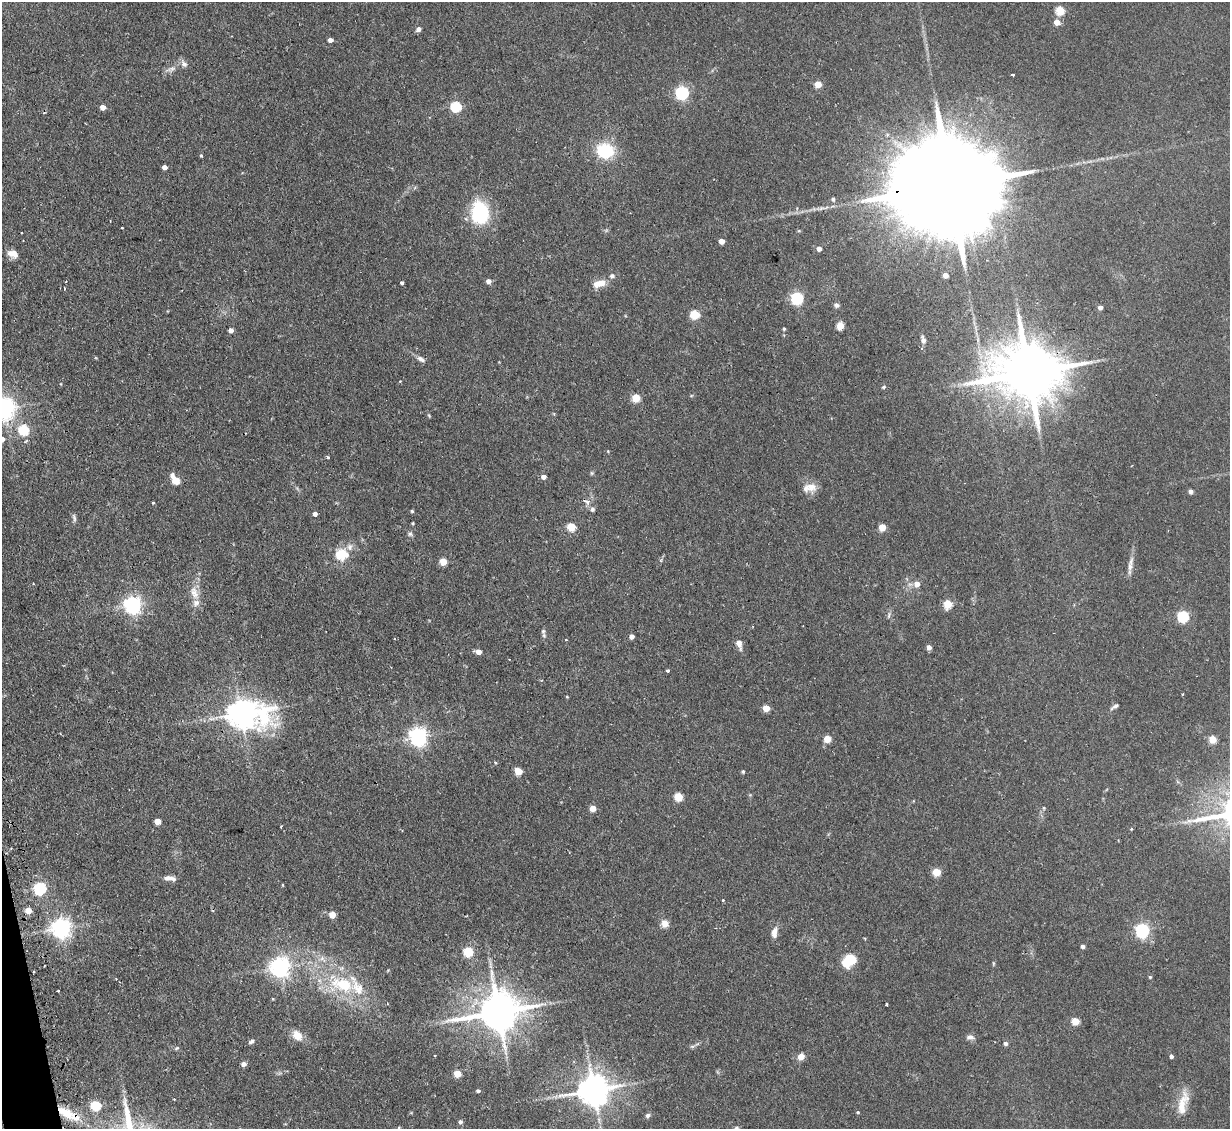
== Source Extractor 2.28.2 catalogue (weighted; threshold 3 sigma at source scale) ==
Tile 7 of 4 x 4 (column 3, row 2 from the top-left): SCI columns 2487-3714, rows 2414-3540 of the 4972 x 4943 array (HDU 1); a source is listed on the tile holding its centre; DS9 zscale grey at full resolution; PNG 1232 x 1131 px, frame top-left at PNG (2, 2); no overlay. Shown black and unused: <1% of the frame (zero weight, under 2 of 3 exposures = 4% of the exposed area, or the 3 px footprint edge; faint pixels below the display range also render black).
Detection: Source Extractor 2.28.2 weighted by HDU 2 'WHT'; one run over the whole footprint, this tile lists its part. Background 0.137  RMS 0.0072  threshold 0.0322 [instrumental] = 3 sigma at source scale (4.5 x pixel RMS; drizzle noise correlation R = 1.50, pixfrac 1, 0.05/0.05 arcsec/px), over >= 5 px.
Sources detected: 148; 2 inside a brighter object's white glare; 3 cosmic-ray / hot-pixel residue — not listed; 5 inside a brighter listed object's ellipse — not listed separately; the other 138 listed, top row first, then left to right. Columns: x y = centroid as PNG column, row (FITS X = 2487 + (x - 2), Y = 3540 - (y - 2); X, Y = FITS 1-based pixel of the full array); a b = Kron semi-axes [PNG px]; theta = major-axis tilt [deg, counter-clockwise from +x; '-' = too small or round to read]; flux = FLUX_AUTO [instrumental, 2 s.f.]
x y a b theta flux
1060 10 5 5 - 28
1057 22 5 5 - 7.8
419 29 5 5 - 3.4
330 40 4 4 - 3.3
184 64 9 7 -35 3
172 69 11 6 9 2.9
1013 75 3 3 - 1.4
818 84 5 5 - 13
682 92 6 6 - 130
456 106 5 5 - 54
103 107 4 4 - 5.8
605 151 19 16 -8 31
201 155 5 4 - 0.82
164 167 4 4 - 3.9
949 186 63 17 7 31000
833 199 5 4 - 1.5
480 213 22 17 -82 50
110 221 3 2 - 0.67
122 228 3 2 - 0.83
21 233 3 2 - 1.1
721 241 4 4 - 6.3
819 249 5 5 - 3.6
10 253 11 9 -4 4.8
945 275 4 4 - 5.1
612 276 7 6 - 1.9
488 281 5 5 - 3.8
402 283 3 3 - 2.1
599 283 15 8 17 8.5
797 298 6 6 - 95
837 305 6 6 - 1.8
1100 307 4 4 - 3.1
695 314 5 5 - 33
840 326 5 5 - 16
784 329 4 3 - 0.89
231 330 4 4 - 3.3
923 340 9 5 -77 2.4
921 348 3 3 - 1.7
421 359 11 6 -31 2.9
1028 373 21 15 2 5600
884 387 5 4 - 0.89
691 396 5 3 - 0.67
636 398 5 5 - 20
4 409 7 7 - 520
429 415 6 3 -55 0.72
23 430 6 5 - 48
2 439 5 5 - 4.5
608 451 4 3 - 0.56
328 458 3 3 - 1.3
592 473 5 5 - 0.97
543 477 5 5 - 3.3
175 480 11 6 -56 9.1
811 487 16 12 -2 7.5
1191 492 5 5 - 2
586 502 12 5 -26 2.4
153 503 3 3 - 0.63
592 509 6 5 - 2
412 511 4 4 - 0.92
315 514 4 4 - 2.9
74 518 13 4 -78 1.8
413 523 3 3 - 0.72
571 527 5 5 - 27
882 527 5 5 - 14
410 534 7 6 - 1.6
344 554 16 12 -72 11
443 562 5 5 - 16
1130 567 13 7 -85 3.8
33 584 3 2 - 0.49
917 584 6 6 - 5.5
194 592 20 10 -75 8.4
947 604 5 5 - 23
133 605 6 6 - 290
889 615 9 4 72 1.5
1183 616 5 5 - 70
543 631 8 6 -88 1.6
631 636 4 4 - 3.5
566 639 3 3 - 0.76
739 644 13 6 -72 4.3
929 647 4 4 - 4.1
478 652 5 4 - 5.9
667 671 3 3 - 1.8
1183 694 3 2 - 1
567 697 4 3 - 0.61
1115 706 12 4 33 1.9
766 708 5 4 - 13
241 713 15 9 -6 970
418 736 7 6 - 330
827 739 5 5 - 15
1212 739 5 4 - 19
495 763 4 4 - 0.73
518 771 5 5 - 18
743 771 4 3 - 1.1
678 797 5 5 - 23
593 808 4 4 - 9
1044 808 5 3 - 0.65
157 821 5 4 - 8.2
281 826 4 2 - 0.56
1131 829 4 3 - 0.66
936 872 5 5 - 23
168 878 13 7 5 4.1
283 885 4 3 - 0.56
40 888 6 6 - 95
723 900 3 3 - 0.99
28 910 5 4 - 9.2
332 915 5 5 - 10
665 924 8 8 - 5.5
61 928 7 7 - 390
1142 930 6 6 - 150
774 932 15 7 80 4.7
1083 946 4 4 - 2.4
468 952 5 5 - 43
850 960 11 8 41 30
993 963 6 3 -72 0.73
280 967 7 7 - 410
1150 977 4 4 - 0.87
343 985 32 18 -17 38
273 999 4 3 - 0.54
886 1004 3 3 - 1.4
498 1012 13 11 11 2500
1075 1021 5 5 - 19
297 1035 16 11 -46 7.3
970 1037 11 7 -3 2.7
251 1042 8 5 29 1.6
1005 1043 5 5 - 2.1
692 1046 7 4 -18 1.2
177 1048 6 5 - 0.98
1171 1056 4 4 - 1.9
801 1057 5 5 - 10
243 1064 6 5 - 2.5
457 1074 5 5 - 15
594 1090 10 9 - 1400
478 1091 4 4 - 1.5
1183 1104 33 10 77 12
96 1105 5 5 - 44
858 1112 4 3 - 0.78
66 1113 26 11 -28 18
648 1115 7 5 29 1.9
460 1122 5 5 - 1.9
736 1128 7 6 - 1.4
Overlapping masked pixels (flux is a lower limit): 5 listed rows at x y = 949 186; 1028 373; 241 713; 498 1012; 66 1113
Isophote crosses this tile's border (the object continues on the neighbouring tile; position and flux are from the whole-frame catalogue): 3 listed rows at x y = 4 409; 2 439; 736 1128